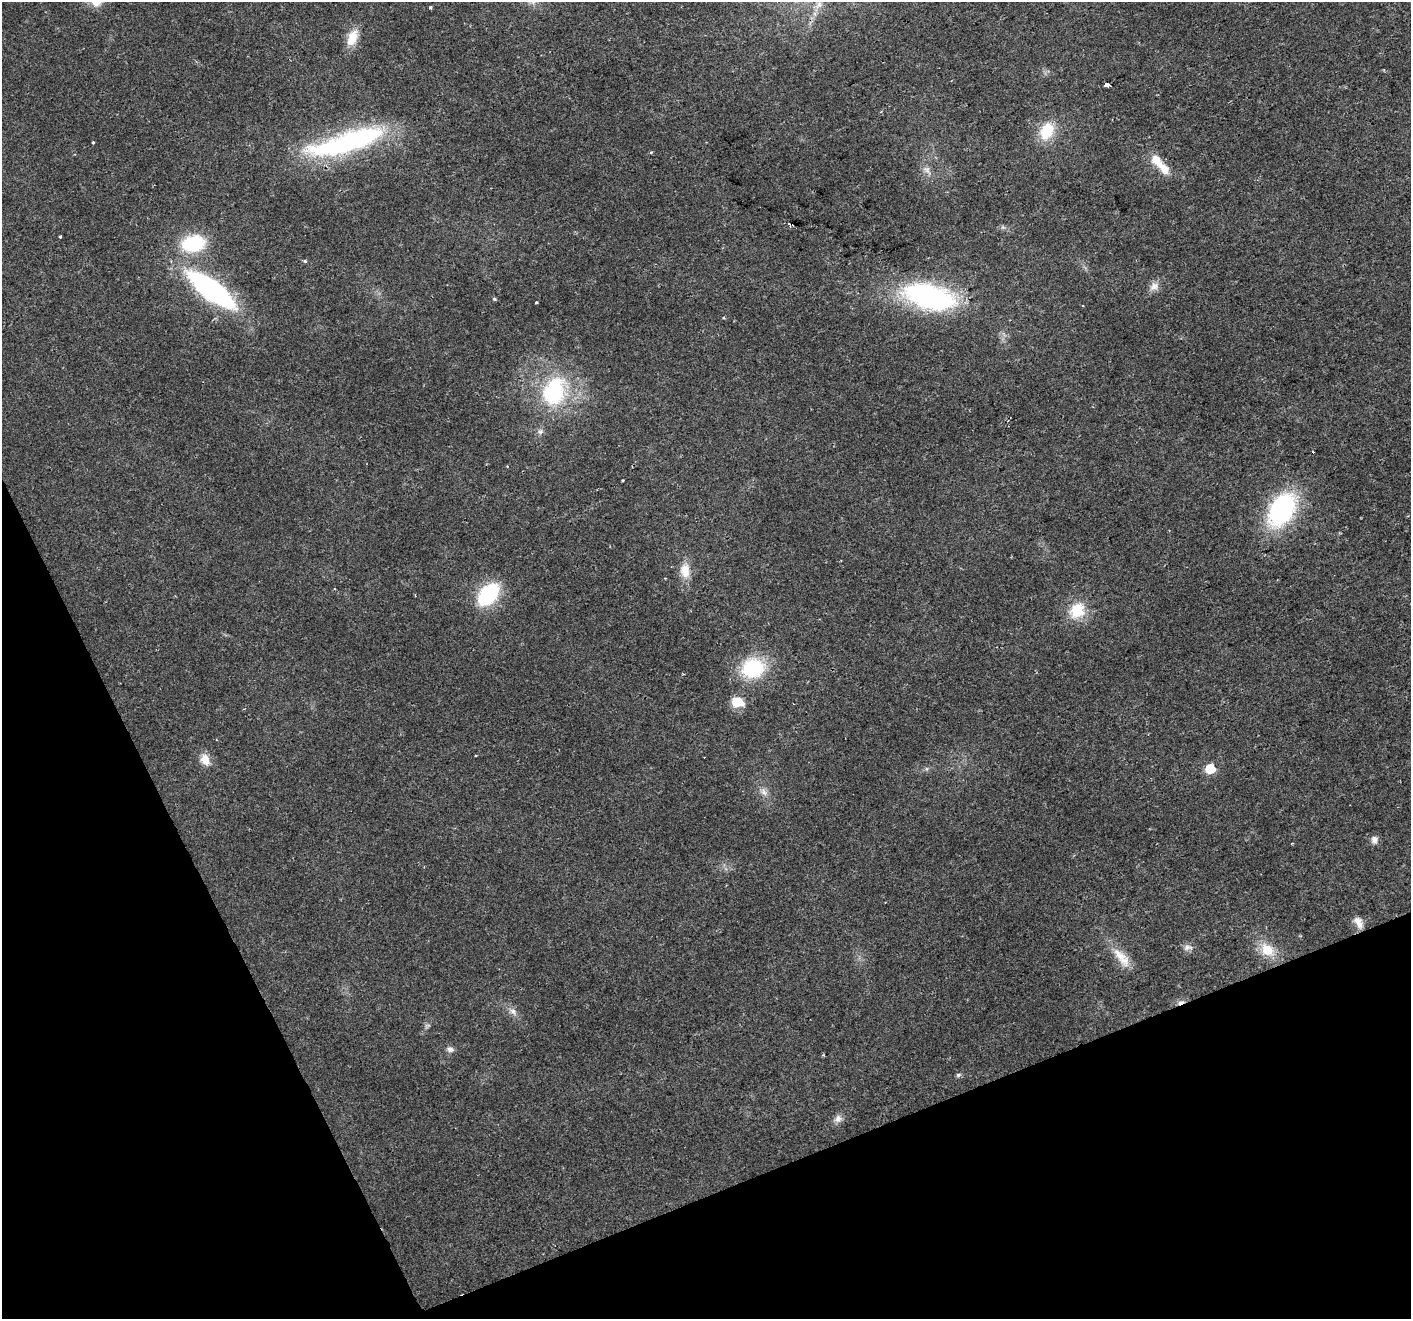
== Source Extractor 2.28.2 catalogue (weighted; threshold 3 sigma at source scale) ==
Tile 14 of 4 x 4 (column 2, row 4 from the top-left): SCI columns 1411-2819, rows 145-1461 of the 5638 x 5498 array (HDU 1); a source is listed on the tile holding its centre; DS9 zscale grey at full resolution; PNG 1413 x 1321 px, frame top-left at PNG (2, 2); no overlay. Shown black and unused: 21% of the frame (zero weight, under 2 of 3 exposures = <1% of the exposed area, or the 3 px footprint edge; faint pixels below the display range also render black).
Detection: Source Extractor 2.28.2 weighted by HDU 2 'WHT'; one run over the whole footprint, this tile lists its part. Background 0.026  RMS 0.0035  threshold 0.0158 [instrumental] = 3 sigma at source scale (4.5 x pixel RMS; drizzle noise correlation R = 1.50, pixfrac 1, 0.0396/0.0396 arcsec/px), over >= 5 px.
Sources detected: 45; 1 inside a brighter object's white glare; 1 cosmic-ray / hot-pixel residue — not listed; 1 inside a brighter listed object's ellipse — not listed separately; the other 42 listed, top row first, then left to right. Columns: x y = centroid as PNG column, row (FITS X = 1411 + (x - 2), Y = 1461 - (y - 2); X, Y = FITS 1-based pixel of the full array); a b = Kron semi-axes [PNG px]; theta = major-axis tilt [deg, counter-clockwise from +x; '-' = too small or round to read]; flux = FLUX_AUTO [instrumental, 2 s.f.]
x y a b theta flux
819 4 9 7 89 1.8
430 7 3 3 - 0.5
352 38 21 12 66 5.9
1107 84 4 3 - 40
1047 131 23 16 65 11
93 142 3 3 - 1.2
339 146 86 23 8 55
1164 169 22 11 -51 4.9
927 170 14 9 -48 2.2
789 224 5 4 - 0.97
60 236 3 3 - 0.67
193 243 22 15 10 23
305 261 4 3 - 1.1
1154 286 12 10 32 2.5
211 290 43 15 -37 85
929 297 45 21 -15 76
494 299 5 4 - 0.51
536 302 3 2 - 0.35
554 392 35 26 69 34
540 431 8 6 44 1.1
622 481 3 2 - 0.35
1281 510 32 21 58 53
685 570 19 12 -85 5.1
488 594 19 13 48 33
1077 610 22 18 48 10
753 668 28 23 13 21
737 702 7 6 - 18
476 755 3 2 - 0.43
205 759 14 11 -71 4
1210 769 6 6 - 15
764 792 13 7 -54 2
1374 840 10 9 - 1.8
1292 843 3 3 - 0.47
1359 922 16 9 -62 2.9
1188 947 14 8 6 1.8
1267 950 23 17 -41 8
1122 958 33 12 -51 6.9
1181 1002 11 5 18 1.5
513 1012 11 7 -48 1.8
450 1049 9 8 - 1.4
958 1075 6 5 - 0.74
838 1119 11 9 46 2
Overlapping masked pixels (flux is a lower limit): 1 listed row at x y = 1181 1002